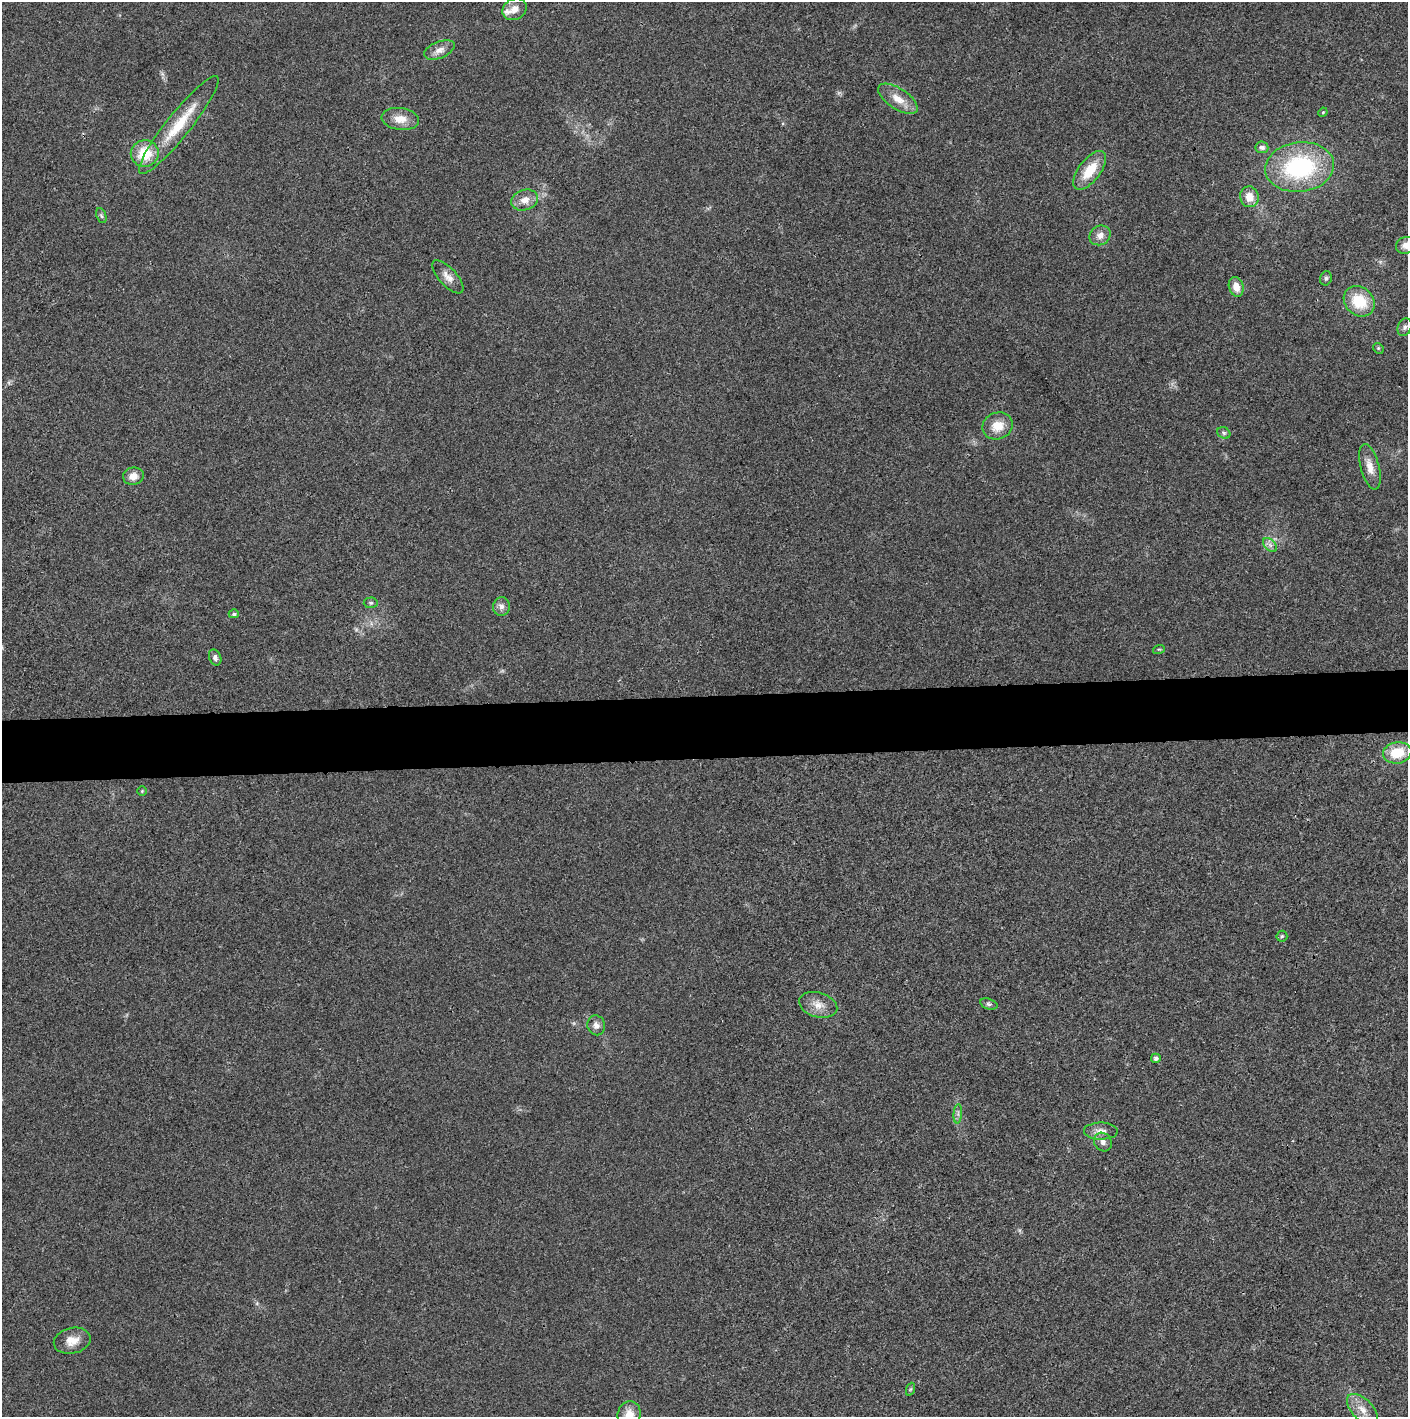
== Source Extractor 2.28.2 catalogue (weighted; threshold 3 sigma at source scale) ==
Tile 5 of 3 x 3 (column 2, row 2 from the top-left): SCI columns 1410-2815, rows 1415-2829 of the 4221 x 4243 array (HDU 1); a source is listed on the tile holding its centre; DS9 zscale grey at full resolution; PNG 1410 x 1419 px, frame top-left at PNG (2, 2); each listed source drawn as its Kron ellipse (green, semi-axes under 4 px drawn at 4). Shown black and unused: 4% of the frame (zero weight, under 3 of 4 exposures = <1% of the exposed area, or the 3 px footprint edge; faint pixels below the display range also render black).
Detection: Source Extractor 2.28.2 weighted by HDU 2 'WHT'; one run over the whole footprint, this tile lists its part. Background 0.019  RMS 0.005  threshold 0.0224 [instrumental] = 3 sigma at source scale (4.5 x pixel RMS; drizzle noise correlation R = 1.50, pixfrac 1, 0.05/0.05 arcsec/px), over >= 5 px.
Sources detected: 46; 1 inside a brighter listed object's ellipse — not listed separately; the other 45 listed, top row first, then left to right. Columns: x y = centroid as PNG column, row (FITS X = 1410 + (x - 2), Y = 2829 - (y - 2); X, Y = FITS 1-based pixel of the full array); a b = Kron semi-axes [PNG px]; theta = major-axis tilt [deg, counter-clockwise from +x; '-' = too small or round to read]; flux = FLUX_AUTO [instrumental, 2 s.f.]
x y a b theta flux
514 9 12 10 34 4.2
439 50 16 8 22 3.8
898 99 22 10 -34 7.1
1323 112 5 3 - 0.49
400 119 19 11 -7 6.4
179 125 62 12 51 21
1262 147 6 6 - 1.9
145 153 14 13 - 16
1300 167 34 25 7 59
1090 170 23 10 53 13
1249 197 10 9 - 6.1
525 200 14 10 18 5
101 216 8 4 -70 0.98
1100 235 11 9 32 3.6
1406 245 10 8 17 3.5
448 277 21 9 -47 4.2
1326 278 7 5 75 1.2
1236 287 10 7 -73 5.2
1359 301 17 14 -41 16
1405 327 9 6 69 1.6
1378 348 6 4 -46 0.72
997 426 15 13 21 8.6
1224 433 7 5 -28 0.93
1370 467 23 9 -75 5.7
133 476 10 8 9 4.6
1270 545 8 5 -45 1.6
371 603 7 5 3 0.95
501 607 9 8 - 2.3
234 614 5 4 - 1.1
1159 649 6 4 17 0.61
215 657 8 6 -68 1.7
1397 753 14 10 10 14
142 791 4 4 - 0.48
1282 936 5 5 - 0.84
989 1004 9 5 -16 1.2
818 1005 19 12 -16 5.9
596 1025 10 8 -75 2.7
1156 1058 5 4 - 1.5
958 1114 10 4 85 1.4
1101 1131 17 8 -1 3.8
1103 1142 10 8 -52 2.3
72 1341 18 13 12 6.1
911 1389 7 4 70 0.73
1362 1409 19 10 -45 5.9
629 1414 13 11 74 6.5
Isophote crosses this tile's border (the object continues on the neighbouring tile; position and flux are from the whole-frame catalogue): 2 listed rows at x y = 1406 245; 629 1414